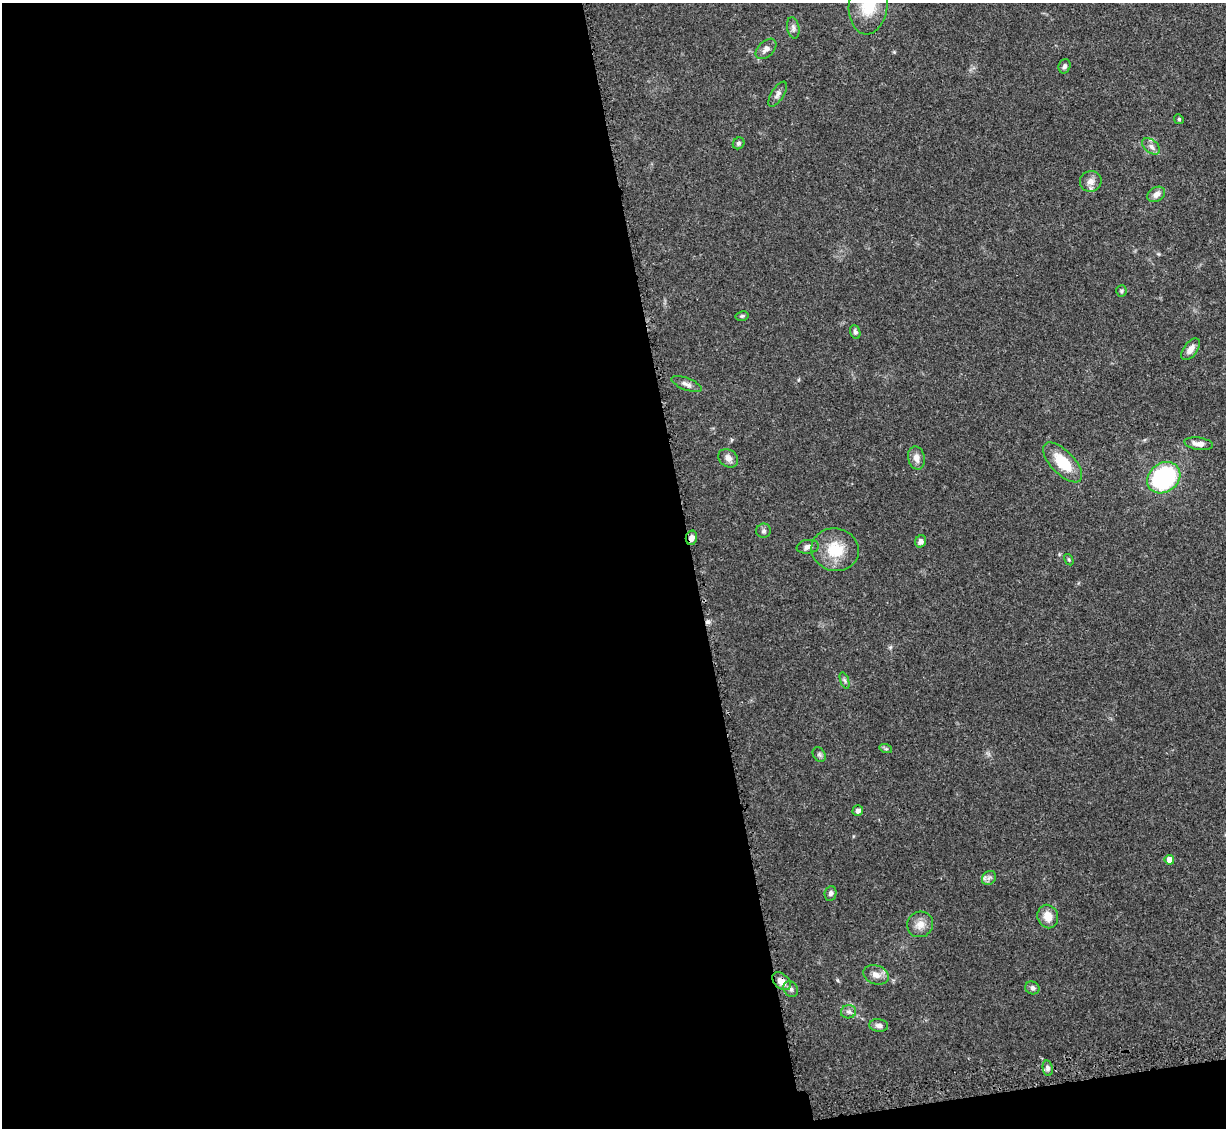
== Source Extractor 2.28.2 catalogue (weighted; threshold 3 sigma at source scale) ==
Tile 13 of 4 x 4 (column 1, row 4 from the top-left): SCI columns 112-1335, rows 208-1333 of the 5092 x 5004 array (HDU 1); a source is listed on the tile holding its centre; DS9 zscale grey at full resolution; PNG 1228 x 1130 px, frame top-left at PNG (2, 3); each listed source drawn as its Kron ellipse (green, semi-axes under 4 px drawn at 4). Shown black and unused: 58% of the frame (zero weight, under 3 of 5 exposures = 4% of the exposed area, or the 3 px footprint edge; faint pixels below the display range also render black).
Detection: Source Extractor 2.28.2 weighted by HDU 2 'WHT'; one run over the whole footprint, this tile lists its part. Background 0.0707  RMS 0.0033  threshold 0.0149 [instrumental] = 3 sigma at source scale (4.5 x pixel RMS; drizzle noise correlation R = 1.50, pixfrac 1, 0.05/0.05 arcsec/px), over >= 5 px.
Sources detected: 43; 1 inside a brighter listed object's ellipse — not listed separately; the other 42 listed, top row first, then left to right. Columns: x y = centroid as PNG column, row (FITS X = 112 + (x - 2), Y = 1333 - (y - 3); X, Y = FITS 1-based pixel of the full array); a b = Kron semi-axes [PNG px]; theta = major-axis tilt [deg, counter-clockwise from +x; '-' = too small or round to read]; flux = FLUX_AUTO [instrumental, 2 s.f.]
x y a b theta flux
868 5 30 19 85 13
793 28 11 6 -79 1.2
766 49 12 7 44 1.8
1064 66 7 6 - 0.88
778 94 14 6 57 1.4
1179 119 5 4 - 0.43
739 143 6 5 - 0.63
1151 146 10 6 -39 1.4
1091 181 11 10 - 2.1
1156 194 9 7 31 2
1121 291 5 5 - 0.5
742 316 6 5 - 0.51
855 332 7 5 -71 0.82
1190 349 12 7 54 2.2
686 384 16 6 -21 1.6
1199 444 14 6 -8 2.3
728 458 10 8 -38 1.7
916 458 11 8 -77 2.1
1063 462 25 11 -46 11
1164 478 17 14 37 39
764 531 7 7 - 0.85
691 538 7 5 77 1.8
921 541 6 5 - 1.3
808 547 11 7 8 1.4
835 550 24 21 -14 10
1069 560 6 4 -59 0.4
845 680 8 4 -71 0.64
886 749 6 4 -18 0.48
819 754 8 6 -56 0.79
858 811 5 5 - 1.2
1169 860 5 5 - 3.1
989 878 8 6 45 1.1
830 893 7 6 - 0.98
1048 916 12 10 -70 4
920 924 13 12 - 3.1
876 975 13 9 -19 2.4
782 981 10 7 -43 3.1
1032 988 7 6 - 1
791 989 8 6 -56 1.1
848 1012 8 6 12 1.1
879 1025 9 6 -7 1.3
1048 1068 8 5 -81 0.86
Overlapping masked pixels (flux is a lower limit): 2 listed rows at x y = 691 538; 782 981
Isophote crosses this tile's border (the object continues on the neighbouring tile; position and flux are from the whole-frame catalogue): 1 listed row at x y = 868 5